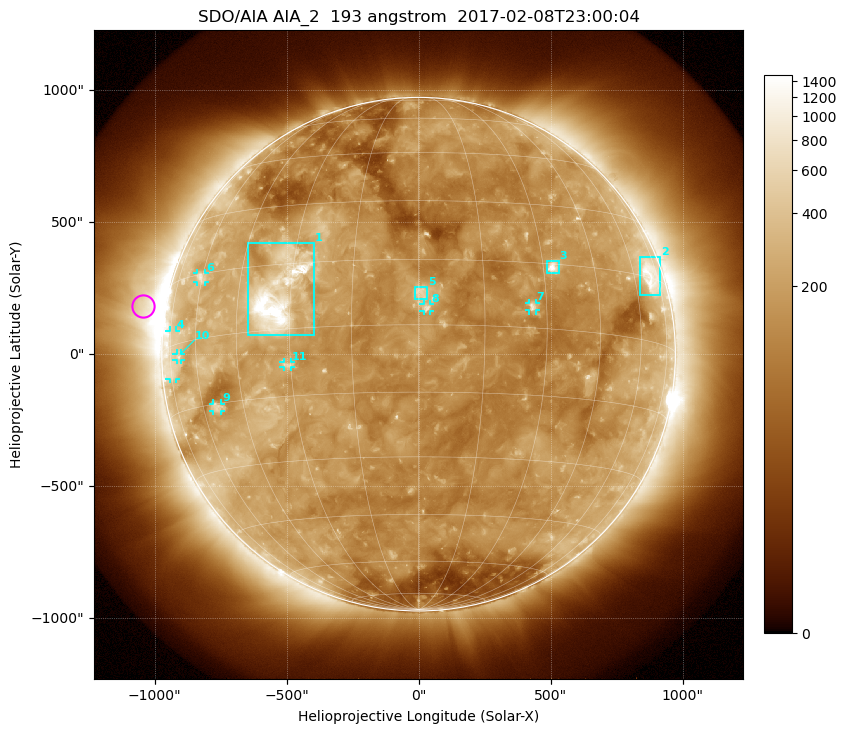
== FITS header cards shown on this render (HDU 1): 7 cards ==
TELESCOP= 'SDO/AIA'
INSTRUME= 'AIA_2'
WAVELNTH=                  193
WAVEUNIT= 'angstrom'
DATE-OBS= '2017-02-08T23:00:04.85'
CTYPE1  = 'HPLN-TAN'
CTYPE2  = 'HPLT-TAN'

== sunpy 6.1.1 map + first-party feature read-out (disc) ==
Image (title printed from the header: SDO/AIA AIA_2  193 angstrom  2017-02-08T23:00:04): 1024 x 1024 px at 2.4 arcsec/px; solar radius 973 arcsec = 405 px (full disc in frame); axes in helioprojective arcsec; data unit not stated in the header (colour bar unlabelled)
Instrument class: DISC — disc imager (sunpy class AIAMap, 193 A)
Bright regions (active regions / flare kernels): reference = the median radial profile (limb darkening/brightening removed); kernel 9 px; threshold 5 sigma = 291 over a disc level ~143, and >= 1.15x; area >= 12 px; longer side >= 10 px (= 24 arcsec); searched inside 0.97 R_sun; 11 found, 11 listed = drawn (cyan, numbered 1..; 7 of them under ~33 arcsec drawn as corner ticks so the feature stays visible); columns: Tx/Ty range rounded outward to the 5 arcsec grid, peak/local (2 s.f.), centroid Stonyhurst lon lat
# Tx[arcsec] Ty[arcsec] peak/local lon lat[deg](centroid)
1 -650..-395 75..420 19 -33 +8
2 835..915 220..370 5.7 +68 +15
3 485..530 305..355 10 +33 +14
4 -945..-920 -95..90 2.7 -74 -3
5 -15..30 205..255 4.5 +1 +7
6 -840..-805 270..310 3.9 -61 +14
7 420..445 165..195 5.1 +26 +5
8 20..45 160..190 4.5 +2 +4
9 -780..-745 -215..-185 3.6 -54 -16
10 -920..-900 -25..5 2.5 -69 -3
11 -510..-485 -50..-30 3.4 -31 -8
Off-limb structures (1.02-1.3 R_sun): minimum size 162 px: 2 found; the strongest spans PA ~55..105 deg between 1.02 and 1.3 R_sun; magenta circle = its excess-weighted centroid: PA ~80 deg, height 1.09 R_sun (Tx ~-1045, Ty ~185 arcsec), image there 3.3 x the reference